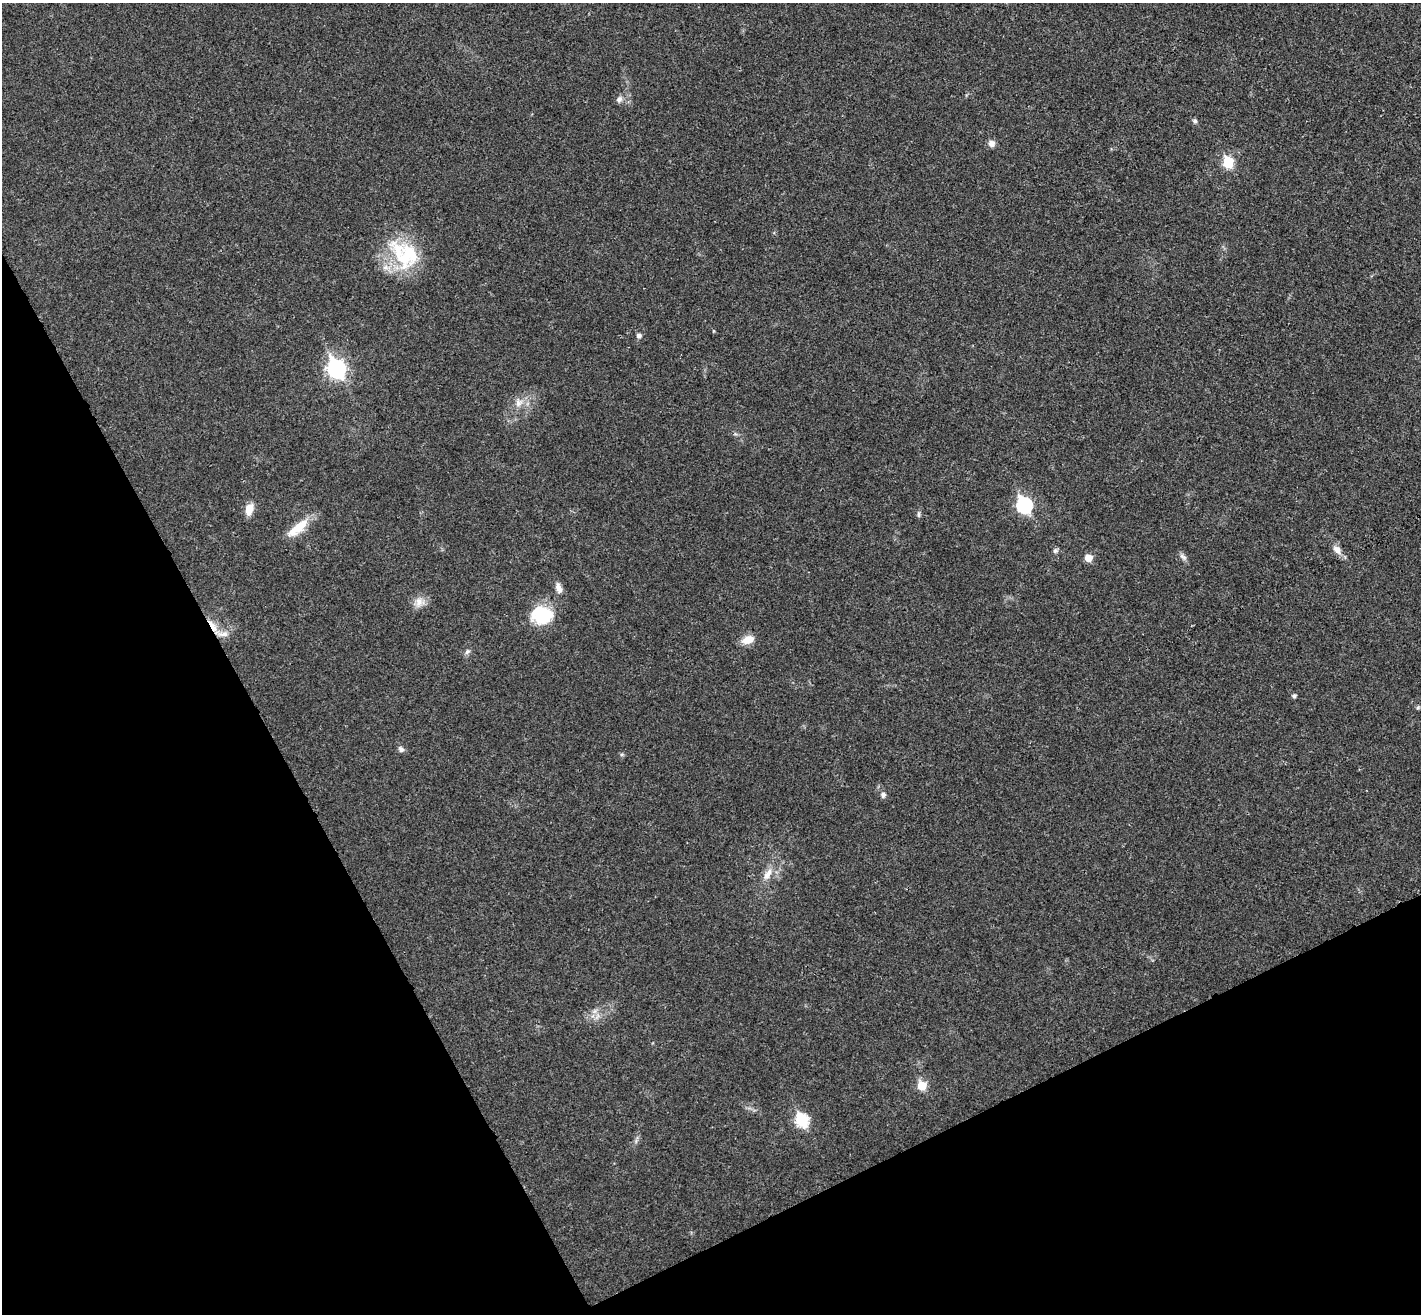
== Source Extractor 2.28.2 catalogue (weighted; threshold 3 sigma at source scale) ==
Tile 14 of 4 x 4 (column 2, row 4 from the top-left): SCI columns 1467-2885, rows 183-1494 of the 5773 x 5744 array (HDU 1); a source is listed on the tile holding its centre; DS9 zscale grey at full resolution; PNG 1423 x 1316 px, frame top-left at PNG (2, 3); no overlay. Shown black and unused: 26% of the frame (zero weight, under 3 of 4 exposures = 5% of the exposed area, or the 3 px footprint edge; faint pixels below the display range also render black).
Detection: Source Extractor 2.28.2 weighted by HDU 2 'WHT'; one run over the whole footprint, this tile lists its part. Background 0.0436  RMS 0.0048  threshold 0.0217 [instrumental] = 3 sigma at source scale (4.5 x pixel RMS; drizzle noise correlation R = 1.50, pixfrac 1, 0.05/0.05 arcsec/px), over >= 5 px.
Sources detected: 33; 3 inside a brighter listed object's ellipse — not listed separately; the other 30 listed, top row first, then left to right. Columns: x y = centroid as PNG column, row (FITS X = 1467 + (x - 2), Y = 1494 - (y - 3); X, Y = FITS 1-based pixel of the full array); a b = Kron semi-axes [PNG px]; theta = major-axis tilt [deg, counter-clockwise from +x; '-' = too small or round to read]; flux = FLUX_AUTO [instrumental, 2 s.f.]
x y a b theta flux
619 99 9 8 - 1.8
1195 121 5 5 - 0.92
991 144 7 7 - 2.9
1228 162 6 6 - 29
407 255 39 33 84 32
713 331 5 3 - 0.4
639 336 6 5 - 1.9
336 369 9 7 -65 160
518 403 10 9 - 3.4
1024 505 8 7 - 84
249 509 13 8 76 5.5
918 514 9 4 90 0.97
298 528 32 11 39 10
1337 550 12 8 -45 3.6
1055 551 6 5 - 1.2
1183 557 12 6 -36 1.7
1088 558 5 5 - 7.7
558 588 15 8 -70 3.1
419 602 14 10 78 4.2
542 615 26 20 -4 20
213 626 20 6 -58 5.2
748 640 15 9 19 5.6
467 651 8 6 48 1.3
1294 696 5 4 - 1.1
1418 707 6 5 - 0.74
401 749 8 6 -48 1.6
883 795 5 5 - 1.8
768 874 19 8 58 4.7
922 1086 6 6 - 15
802 1120 7 6 - 45
Overlapping masked pixels (flux is a lower limit): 1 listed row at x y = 213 626